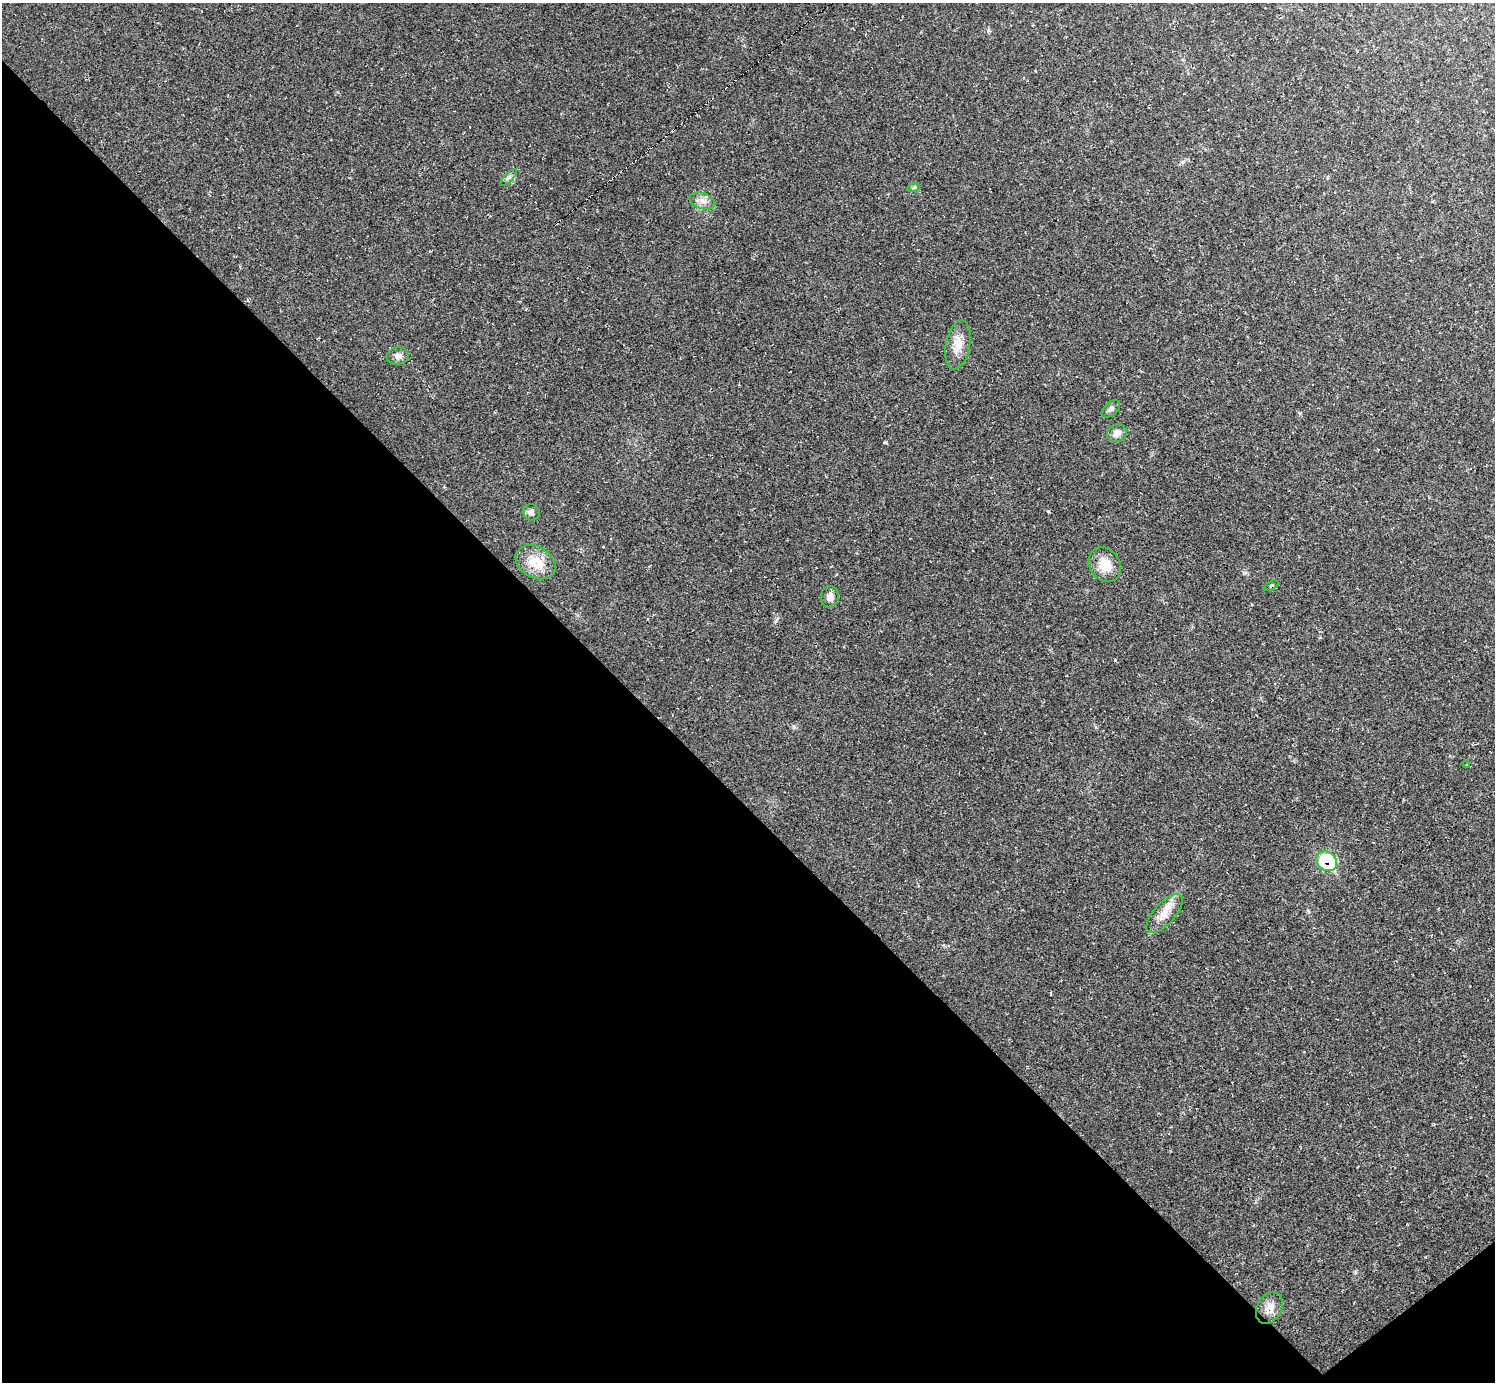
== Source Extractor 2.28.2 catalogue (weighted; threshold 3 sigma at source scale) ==
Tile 14 of 4 x 4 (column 2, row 4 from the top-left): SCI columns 1493-2985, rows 296-1675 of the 5970 x 5968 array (HDU 1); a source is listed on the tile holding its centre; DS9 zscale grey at full resolution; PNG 1497 x 1384 px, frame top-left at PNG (2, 3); each listed source drawn as its Kron ellipse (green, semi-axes under 4 px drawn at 4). Shown black and unused: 43% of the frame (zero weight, under 2 of 3 exposures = <1% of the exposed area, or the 3 px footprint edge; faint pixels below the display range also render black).
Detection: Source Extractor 2.28.2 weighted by HDU 2 'WHT'; one run over the whole footprint, this tile lists its part. Background 0.0355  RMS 0.0063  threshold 0.0283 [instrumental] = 3 sigma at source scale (4.5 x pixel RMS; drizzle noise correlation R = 1.50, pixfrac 1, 0.05/0.05 arcsec/px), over >= 5 px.
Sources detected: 17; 1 cosmic-ray / hot-pixel residue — neither listed nor drawn; the other 16 listed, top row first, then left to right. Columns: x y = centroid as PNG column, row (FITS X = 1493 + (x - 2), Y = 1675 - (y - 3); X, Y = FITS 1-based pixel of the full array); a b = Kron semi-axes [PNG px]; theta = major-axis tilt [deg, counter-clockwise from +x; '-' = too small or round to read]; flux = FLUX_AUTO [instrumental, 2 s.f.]
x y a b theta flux
509 178 11 4 45 1.9
914 187 6 4 19 0.99
702 201 13 8 -17 4.2
958 345 25 12 79 8.7
398 356 11 8 10 3.1
1111 409 11 6 45 2
1117 433 10 8 27 4.3
531 512 8 8 - 2.2
536 562 21 15 -29 16
1105 565 18 15 -55 12
1271 586 8 4 29 1
830 597 10 9 - 4.7
1467 764 3 3 - 0.63
1327 861 11 9 -42 46
1165 914 24 10 48 8.8
1269 1308 17 12 61 6.8
Overlapping masked pixels (flux is a lower limit): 1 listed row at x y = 1327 861
Unlisted compact peaks at least as high as the median listed source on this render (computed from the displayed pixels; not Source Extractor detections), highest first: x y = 885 442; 1115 660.